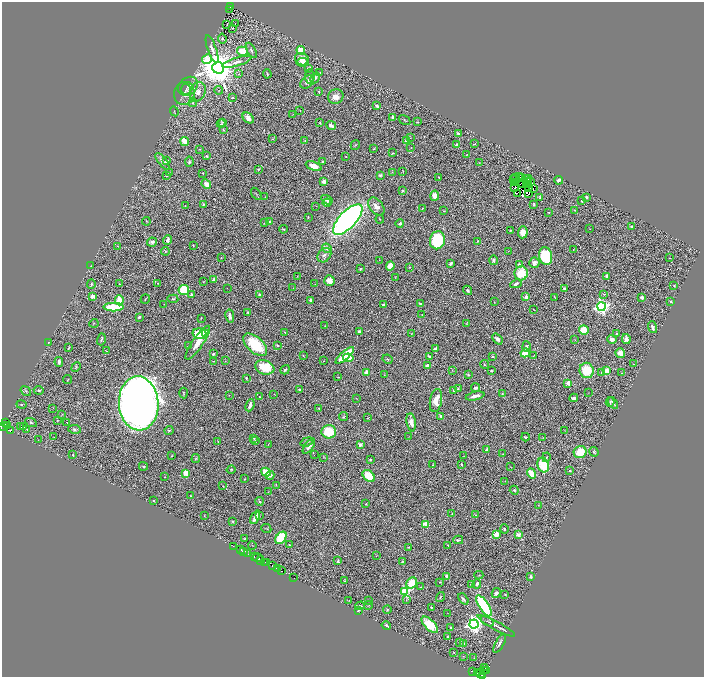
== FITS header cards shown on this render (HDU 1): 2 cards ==
NAXIS1  =                 1404
NAXIS2  =                 1350

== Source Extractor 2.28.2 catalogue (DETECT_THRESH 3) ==
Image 1404 x 1350 px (HDU 1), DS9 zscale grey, zoomed out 1/2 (1 PNG px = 2 x 2 image px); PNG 706 x 679 px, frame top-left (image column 1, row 1350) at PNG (2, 2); each listed source drawn as its Kron ellipse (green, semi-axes under 4 px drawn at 4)
Background 0.533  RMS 0.025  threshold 0.0763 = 3 sigma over >= 5 px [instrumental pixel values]
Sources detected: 481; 67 cannot appear on this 1/2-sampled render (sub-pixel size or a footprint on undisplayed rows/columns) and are neither listed nor drawn; the other 414 listed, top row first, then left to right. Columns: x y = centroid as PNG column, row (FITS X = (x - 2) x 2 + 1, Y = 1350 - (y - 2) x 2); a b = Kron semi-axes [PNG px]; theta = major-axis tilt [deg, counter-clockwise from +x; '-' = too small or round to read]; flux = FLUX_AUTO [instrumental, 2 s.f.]
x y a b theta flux
231 7 2 1 - 8.2
229 9 2 1 - 4.7
227 24 3 1 - 1.7
235 24 2 1 - 44
232 28 2 1 - 1.6
222 39 5 4 - 9.5
212 49 14 4 -70 23
251 50 8 3 -61 11
301 50 4 4 - 97
242 51 5 4 - 97
207 59 5 4 - 140
302 59 7 6 - 51
237 62 15 4 17 30
302 62 6 3 8 24
218 68 6 6 - 17000
309 68 3 3 - 12
320 72 3 2 - 2.4
239 74 3 3 - 3.8
267 74 4 2 - 5.7
310 77 7 4 -86 17
315 78 6 4 63 15
307 82 8 5 46 24
188 86 11 8 39 29
186 89 5 5 - 8.3
218 90 4 2 - 2.6
319 91 3 2 - 4
198 92 10 7 65 32
184 93 12 10 73 37
336 97 8 7 - 42
232 98 2 2 - 9.5
193 103 4 3 - 4.7
377 106 4 3 - 14
300 110 3 2 - 2.5
174 111 5 2 - 3.7
293 114 3 2 - 2.9
393 117 4 2 - 15
248 118 6 4 -43 33
404 120 6 2 -32 4.9
223 122 2 2 - 2.4
417 122 4 2 - 3.5
320 123 3 3 - 4.8
221 124 4 3 - 5.3
331 125 5 2 - 19
223 130 4 2 - 3.3
458 134 3 2 - 14
410 138 2 1 - 1.1
273 139 3 3 - 3.8
184 141 5 3 - 97
305 141 4 3 - 4.6
407 141 4 3 - 38
456 144 2 2 - 13
474 144 2 1 - 3.6
355 145 5 2 - 3.9
411 147 2 1 - 1.5
200 149 2 2 - 1.9
374 149 3 1 - 2.5
393 153 3 2 - 3.9
467 155 3 2 - 3.8
207 156 2 2 - 7
346 156 2 1 - 1.8
162 161 10 4 -52 19
167 161 3 2 - 28
189 162 5 4 - 9.5
322 162 3 3 - 5
479 163 3 2 - 2.7
314 166 8 4 -22 57
258 169 3 2 - 3.7
403 171 4 1 - 2.6
169 172 2 2 - 1.8
392 172 3 2 - 2.4
203 173 2 1 - 2.3
380 175 4 3 - 6.2
166 176 3 2 - 2.5
519 176 2 1 - 2.9
439 177 3 2 - 5.2
516 178 2 1 - 5.1
521 178 2 1 - 3.5
528 179 2 1 - 2.1
514 180 2 1 - 0.088
527 180 3 1 - 6.3
558 180 4 2 - 14
528 181 2 1 - 3.5
324 182 3 3 - 23
514 182 3 2 - 0.7
531 182 2 1 - 1.2
206 184 5 4 - 37
523 184 2 1 - 3
526 185 3 1 - 0.58
529 187 2 1 - 0.53
514 188 3 1 - 0.44
533 189 3 1 - 7.4
403 190 3 2 - 9.1
529 193 3 2 - 0.39
256 194 7 2 -56 4.6
517 194 2 1 - 9.1
435 196 5 4 - 37
265 197 2 2 - 1.7
540 197 3 3 - 6.5
586 197 3 3 - 12
327 200 6 4 -32 27
582 201 3 3 - 8
327 203 4 3 - 6.1
203 204 3 2 - 4.7
534 204 3 2 - 4.5
185 206 2 2 - 1.8
316 206 2 1 - 3.2
376 206 10 6 -51 33
422 209 3 1 - 2.2
575 210 4 2 - 2.5
444 211 3 2 - 2.2
549 212 3 2 - 3.4
308 217 4 2 - 3.3
380 219 4 2 - 2.8
348 220 19 8 46 2600
146 221 4 1 - 1.6
270 222 3 2 - 5.1
265 223 3 2 - 3.6
400 223 4 3 - 10
631 226 4 3 - 4.9
283 229 4 3 - 5.4
590 229 2 1 - 1.1
511 230 3 2 - 4
523 232 6 5 - 38
168 240 5 2 - 19
437 240 9 7 77 320
478 241 3 2 - 3
152 242 5 4 - 14
193 245 2 2 - 3.5
118 246 3 2 - 2.1
327 248 5 4 - 20
573 250 2 2 - 2.9
165 251 4 3 - 4
508 251 2 1 - 1.3
324 255 8 6 50 18
545 256 9 6 -76 330
221 258 3 2 - 2.9
670 258 2 1 - 2
379 260 2 2 - 1.6
493 260 5 4 - 10
450 263 4 2 - 11
534 263 5 5 - 27
519 265 4 3 - 12
91 266 2 1 - 1.1
390 266 4 4 - 51
409 267 3 2 - 3.7
360 269 4 3 - 5.6
521 273 7 6 - 150
297 276 2 1 - 1.6
607 276 3 3 - 15
395 277 3 2 - 1.8
214 280 4 3 - 22
329 281 5 5 - 45
203 282 3 2 - 1.7
158 283 3 2 - 2.9
91 284 5 3 - 6.1
119 284 3 1 - 1.3
315 284 4 1 - 2.2
516 284 6 3 27 16
674 286 3 2 - 4.2
227 288 2 1 - 1
293 288 2 1 - 3.9
564 288 2 2 - 8.7
184 290 5 5 - 200
468 290 5 4 - 10
191 294 3 3 - 8
259 294 3 2 - 8.1
604 294 4 3 - 5.1
92 296 4 4 - 29
526 297 2 2 - 74
555 297 3 2 - 2.8
642 297 3 3 - 16
145 299 5 2 - 3.2
173 299 5 3 - 5
119 300 5 3 - 94
311 300 3 2 - 23
671 301 3 2 - 9.8
494 302 2 2 - 1.7
164 304 2 1 - 1.8
420 304 3 2 - 13
383 305 3 3 - 9.3
113 307 10 3 0 220
601 307 4 4 - 1500
534 310 3 2 - 2.2
248 312 3 3 - 4.3
422 315 2 2 - 1.9
230 316 7 3 -82 21
139 317 2 2 - 9
201 318 3 2 - 2.8
94 323 4 2 - 2.9
466 323 4 3 - 2.8
325 326 2 2 - 1.7
653 327 6 3 -71 17
584 330 5 4 - 110
285 332 3 2 - 3.6
359 332 4 3 - 15
205 333 3 3 - 340
411 333 3 2 - 1.8
199 334 7 5 -12 110
616 334 2 2 - 4.6
101 339 6 2 74 7.9
497 339 6 3 -50 17
612 339 5 3 - 23
626 339 5 4 - 22
575 340 2 2 - 1.9
49 342 3 2 - 3.6
198 343 20 5 56 85
255 345 14 7 -42 230
277 345 4 2 - 4.9
188 346 2 2 - 1.7
527 346 5 3 - 7.5
68 348 4 2 - 5.3
436 349 4 3 - 18
106 351 3 1 - 2.4
525 353 5 3 - 82
620 353 5 4 - 42
213 354 2 2 - 8.9
533 355 2 1 - 1.3
303 356 4 2 - 2.9
345 356 11 4 42 190
429 356 4 2 - 9.4
493 357 4 3 - 5.7
348 358 5 3 - 140
388 359 5 2 - 3.9
213 361 3 2 - 2.6
225 361 2 1 - 1.4
324 361 3 1 - 1.5
59 362 5 3 - 15
485 364 5 3 - 3.9
633 364 2 1 - 1.8
428 366 4 3 - 29
76 367 5 4 - 6.1
265 367 10 7 -19 170
285 370 5 3 - 7.5
452 370 3 3 - 2.8
587 370 8 7 - 160
607 370 3 3 - 130
491 371 3 3 - 6.5
367 372 4 3 - 33
601 373 4 3 - 4.6
622 373 4 2 - 2.9
384 375 2 2 - 1.6
468 375 3 2 - 5
338 377 2 1 - 2.2
246 378 2 2 - 7.5
68 380 4 2 - 2.5
568 383 2 2 - 84
475 388 4 3 - 13
458 389 3 3 - 5.8
39 390 5 3 - 8.8
300 390 2 2 - 28
454 390 4 2 - 8.2
26 391 6 3 -36 6.1
184 393 5 2 - 4.6
502 393 2 2 - 3
588 393 2 1 - 1.2
274 394 2 1 - 1.1
229 395 2 2 - 1.9
475 396 9 3 13 26
259 397 2 2 - 2
356 398 3 2 - 2
574 398 4 3 - 17
436 400 12 6 79 56
610 402 5 2 - 6
139 403 27 20 -86 8300
613 403 6 3 -55 13
21 404 5 4 - 6.9
250 405 6 3 69 21
53 408 2 2 - 4.5
319 408 4 3 - 4.1
62 415 4 1 - 2.2
441 416 3 2 - 9.5
343 417 4 2 - 3.3
368 418 3 2 - 3.3
57 420 3 3 - 3.5
67 422 2 1 - 3.6
411 422 9 4 -81 34
6 423 4 3 - 25
31 423 6 3 -27 6.8
3 426 2 2 - 130
7 426 3 1 - 14
20 427 2 2 - 6.5
24 427 2 1 - 13
27 429 3 2 - 2.6
74 429 6 4 -10 10
169 430 4 3 - 7
10 431 3 1 - 2
564 431 3 1 - 1.2
329 432 7 6 - 200
53 437 2 1 - 1.6
408 437 3 1 - 2.1
525 437 4 3 - 7.7
254 438 3 2 - 4.4
543 438 2 1 - 1.3
38 440 2 2 - 1.6
218 441 3 2 - 2.4
256 441 3 2 - 3
307 442 6 4 20 10
268 444 2 2 - 1.4
360 445 4 3 - 10
309 446 9 4 54 22
487 449 4 3 - 12
580 452 6 6 - 130
594 452 5 3 - 8.1
503 454 2 1 - 1.3
73 455 3 3 - 3.8
314 455 2 1 - 3.1
172 456 2 2 - 3.1
464 456 2 2 - 1.8
324 457 3 2 - 2.3
546 457 5 3 - 5.8
196 459 4 3 - 5.2
370 459 3 2 - 5.5
461 464 3 2 - 4.5
433 465 3 3 - 4.7
543 465 7 5 -70 150
143 466 4 3 - 5.2
510 467 3 2 - 1.8
231 470 4 3 - 4.6
570 471 3 3 - 5.1
266 472 5 4 - 99
186 473 3 3 - 160
531 473 5 3 - 98
270 475 4 3 - 21
369 476 7 5 -43 150
165 477 3 2 - 2.2
245 479 2 1 - 3.3
505 481 3 2 - 1.5
276 485 3 2 - 1.9
223 486 3 2 - 2.7
514 490 4 3 - 7.4
268 492 3 2 - 2.4
191 496 2 2 - 3
153 501 2 2 - 3.7
259 501 4 3 - 6.5
366 504 3 2 - 3.2
538 505 3 3 - 3.6
452 513 2 2 - 3.3
476 515 2 1 - 2.3
204 516 2 2 - 2.6
259 516 3 2 - 2.8
255 517 7 3 65 48
233 521 3 3 - 4.9
426 524 3 3 - 160
266 529 5 2 - 2.8
504 529 4 3 - 6.8
496 534 4 3 - 65
518 535 2 2 - 84
281 538 7 4 52 320
245 539 4 2 - 4.7
458 540 5 2 - 7.1
252 545 4 2 - 2.7
289 545 3 2 - 3.2
447 545 2 1 - 1.9
234 546 2 1 - 4.4
409 547 3 2 - 2.7
241 550 2 2 - 25
243 551 2 1 - 11
248 554 2 1 - 13
254 556 2 1 - 34
377 556 3 1 - 1.8
258 558 5 3 - 230
261 560 2 2 - 50
338 561 3 2 - 7.2
403 561 3 2 - 3.3
264 562 3 1 - 19
266 562 3 1 - 10
272 565 3 2 - 39
277 569 3 2 - 170
282 571 3 2 - 13
479 575 4 2 - 3.1
447 576 2 2 - 24
531 577 3 2 - 15
294 578 2 1 - 4
344 581 3 2 - 1.9
440 582 2 2 - 3.4
412 583 6 5 - 120
471 584 3 3 - 10
477 584 4 3 - 15
421 587 3 2 - 3.5
405 591 4 3 - 460
496 593 5 4 - 15
505 594 2 2 - 3.3
440 597 5 3 - 5.1
463 599 6 3 -51 11
368 600 3 2 - 1.8
406 600 2 2 - 3
349 601 2 2 - 1.6
368 605 4 2 - 2.7
360 606 5 3 - 4.7
484 606 12 5 -57 390
431 607 2 2 - 4.4
358 610 3 3 - 4.5
387 610 4 3 - 5.3
447 613 2 1 - 1.4
487 621 7 3 -31 9
474 624 4 4 - 2300
430 625 10 5 -45 130
386 626 5 3 - 11
496 626 21 2 -28 25
450 628 3 2 - 5.1
447 637 3 2 - 2.4
460 643 3 2 - 3.2
464 644 4 3 - 11
500 644 10 3 59 13
454 652 2 1 - 2
463 656 2 2 - 2
474 658 2 2 - 2.5
485 668 2 1 - 26
472 671 2 1 - 29
484 671 2 1 - 95
486 671 3 2 - 120
478 673 4 3 - 210
481 673 2 2 - 42
483 676 3 2 - 170
At the frame edge (FLAGS 8, measured only in part): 2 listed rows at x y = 3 426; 483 676
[67 sub-pixel or undisplayed-footprint detections neither listed nor drawn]